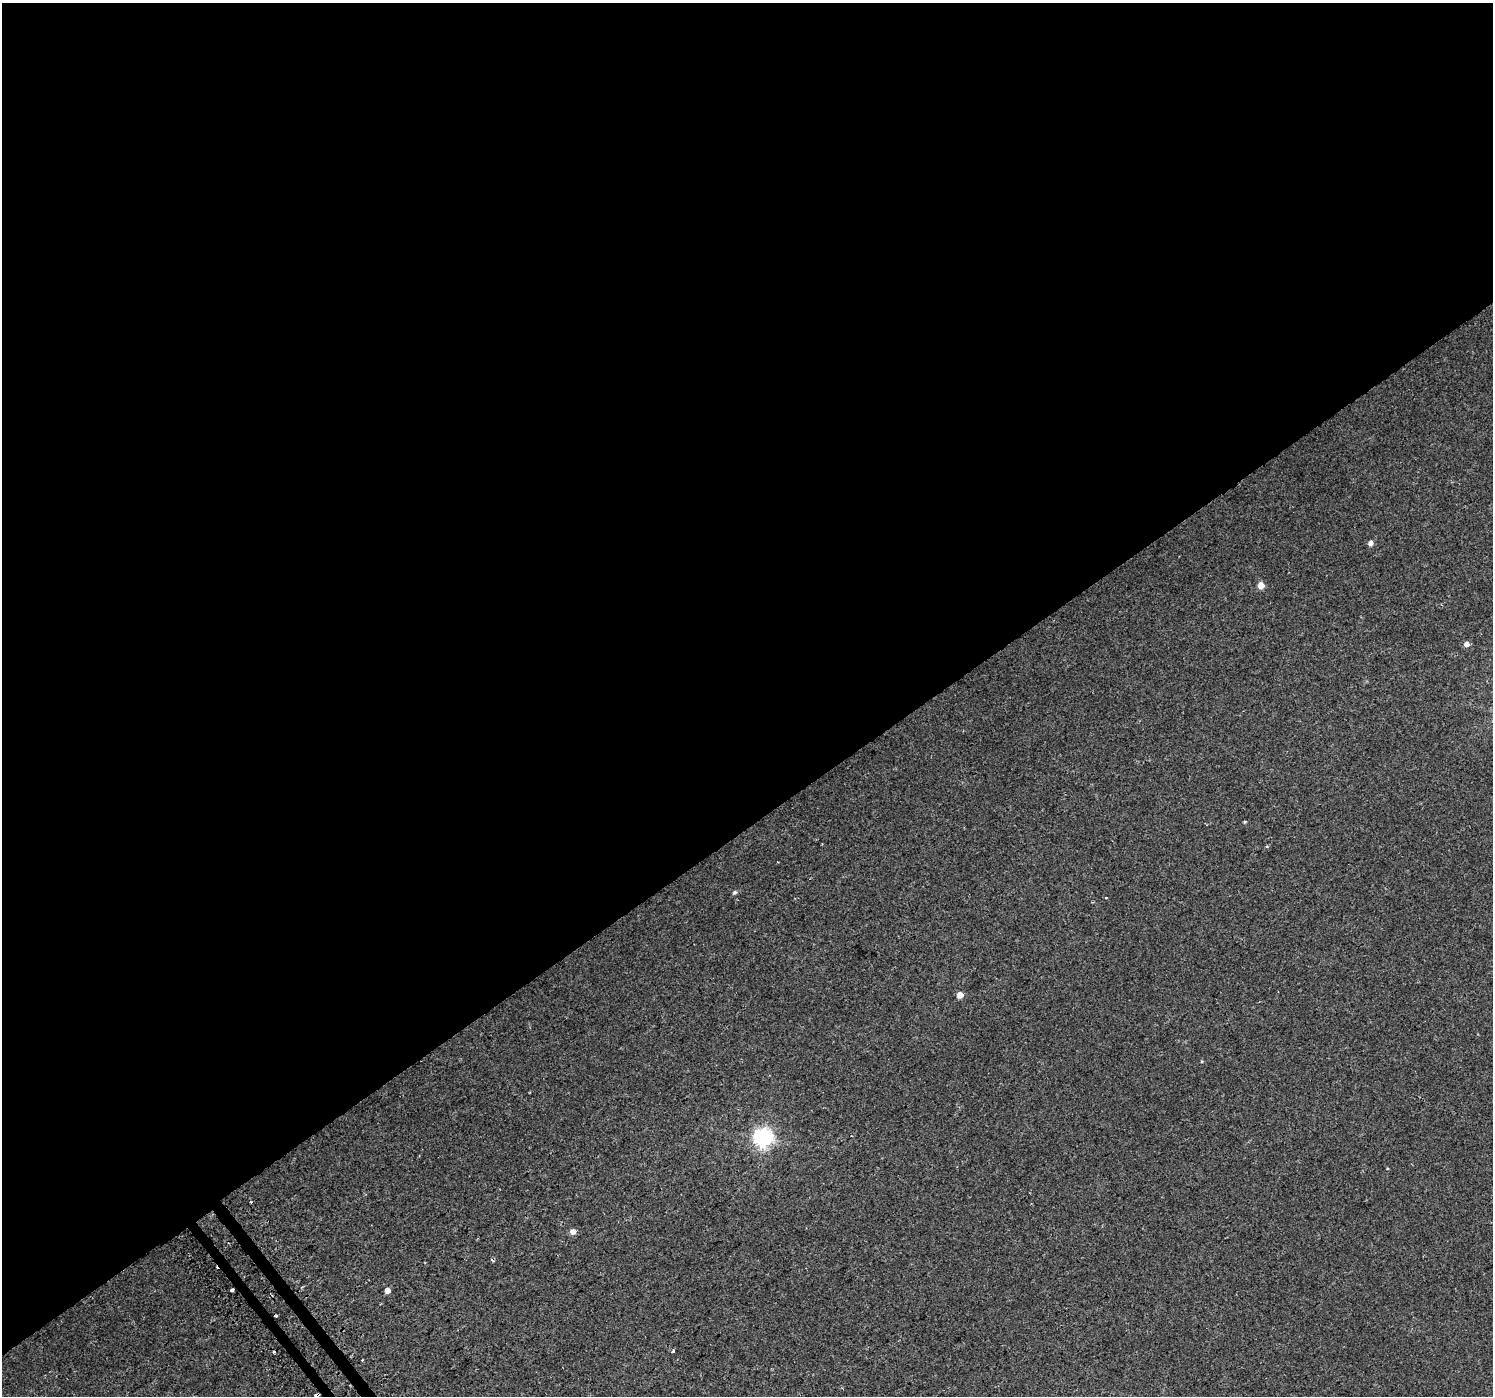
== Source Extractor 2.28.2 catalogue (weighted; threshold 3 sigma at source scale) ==
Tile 2 of 4 x 4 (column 2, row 1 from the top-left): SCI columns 1524-3014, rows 4399-5792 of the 6020 x 5942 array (HDU 1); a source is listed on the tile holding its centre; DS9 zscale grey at full resolution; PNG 1495 x 1398 px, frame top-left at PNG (2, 3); no overlay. Shown black and unused: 60% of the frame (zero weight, under 2 of 3 exposures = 2% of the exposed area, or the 3 px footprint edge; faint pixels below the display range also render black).
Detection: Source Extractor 2.28.2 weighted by HDU 2 'WHT'; one run over the whole footprint, this tile lists its part. Background 0.0256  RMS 0.0049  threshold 0.0219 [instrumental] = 3 sigma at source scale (4.5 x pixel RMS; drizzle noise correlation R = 1.50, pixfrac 1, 0.0396/0.0396 arcsec/px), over >= 5 px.
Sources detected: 20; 3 cosmic-ray / hot-pixel residue — not listed; the other 17 listed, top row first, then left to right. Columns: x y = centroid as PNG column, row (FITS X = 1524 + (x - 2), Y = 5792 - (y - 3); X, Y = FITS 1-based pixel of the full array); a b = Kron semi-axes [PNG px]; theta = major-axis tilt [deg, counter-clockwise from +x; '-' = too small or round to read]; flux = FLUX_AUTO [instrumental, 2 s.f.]
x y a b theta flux
1370 543 5 5 - 2.3
1261 585 5 5 - 5.8
1466 644 5 5 - 2.6
1245 822 4 3 - 0.56
1266 846 4 3 - 0.51
735 892 6 5 - 0.93
1106 898 3 2 - 0.59
960 995 5 4 - 5.3
763 1138 7 7 - 220
251 1202 3 3 - 0.5
573 1231 5 5 - 3.6
232 1290 4 3 - 5.1
387 1291 4 4 - 3.2
276 1316 3 2 - 0.57
673 1351 4 3 - 0.85
274 1352 3 3 - 2.4
316 1395 4 3 - 21
Overlapping masked pixels (flux is a lower limit): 2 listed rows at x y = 232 1290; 316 1395
Isophote crosses this tile's border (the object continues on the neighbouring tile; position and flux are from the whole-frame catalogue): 1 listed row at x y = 316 1395